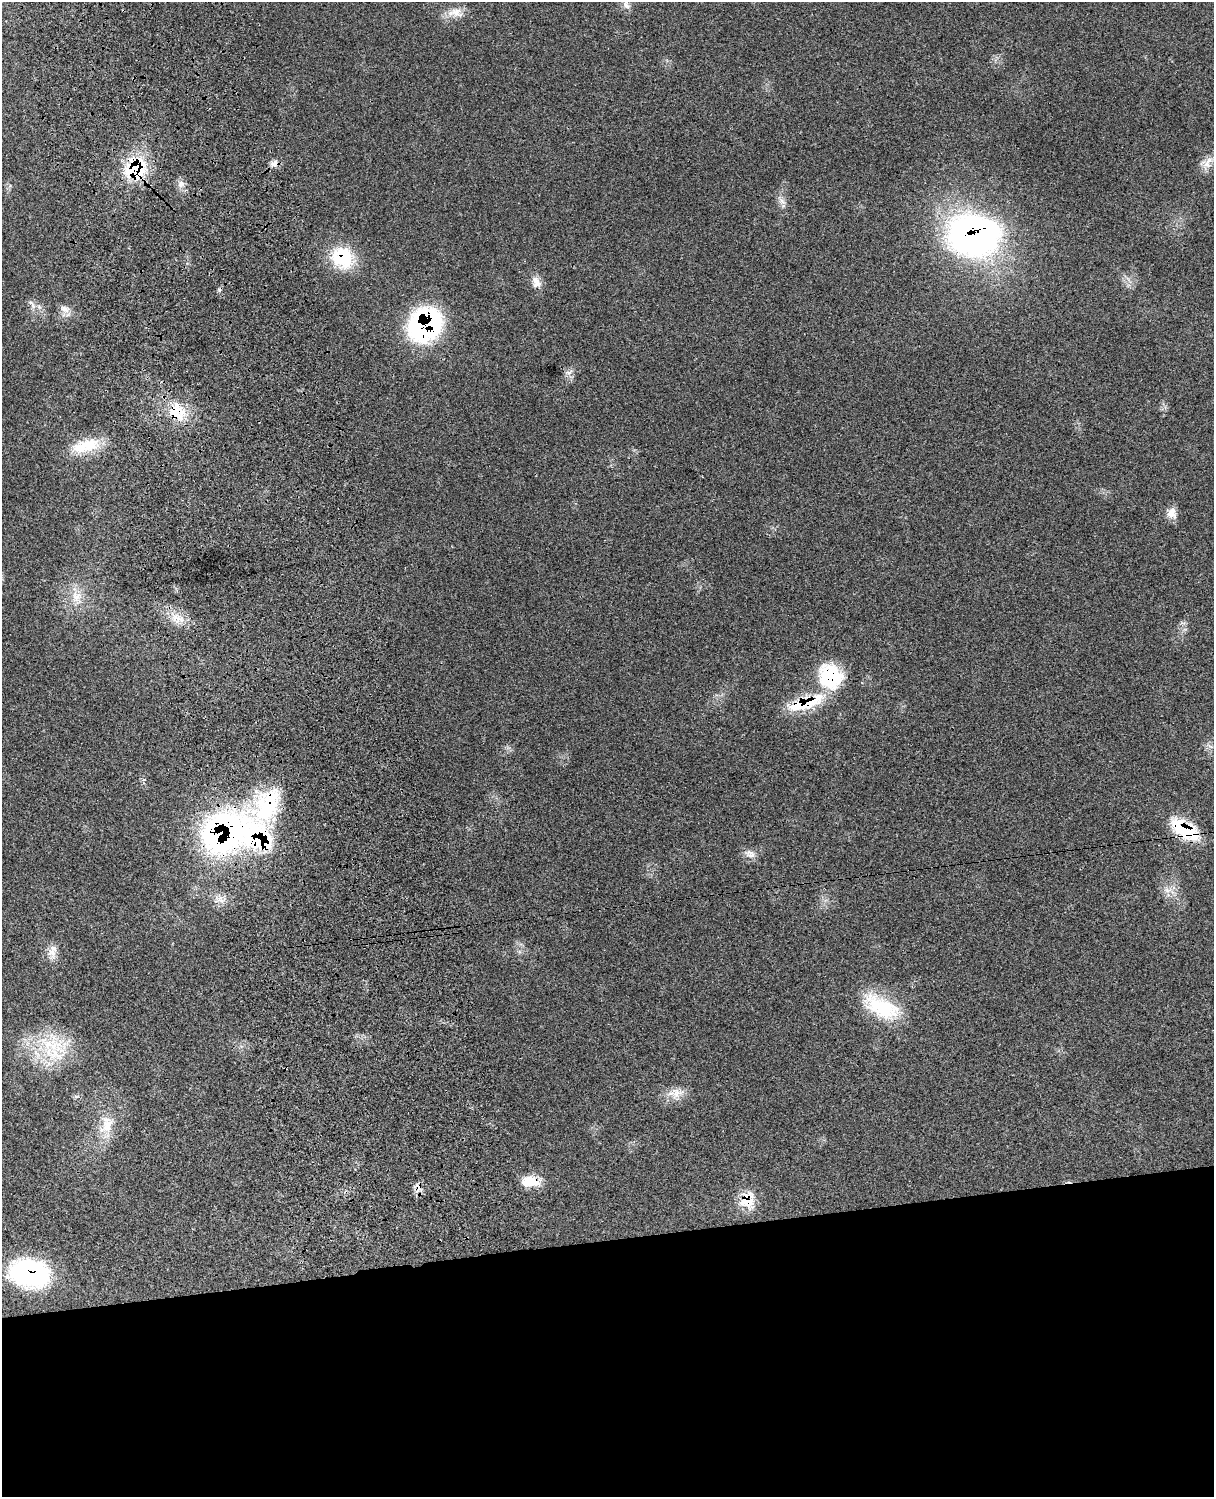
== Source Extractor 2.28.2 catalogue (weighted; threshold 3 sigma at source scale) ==
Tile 11 of 4 x 3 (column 3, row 3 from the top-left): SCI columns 2545-3756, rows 281-1775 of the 5091 x 4932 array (HDU 1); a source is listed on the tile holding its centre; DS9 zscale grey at full resolution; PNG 1216 x 1499 px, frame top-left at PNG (2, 2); no overlay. Shown black and unused: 17% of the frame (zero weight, under 3 of 4 exposures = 6% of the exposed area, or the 3 px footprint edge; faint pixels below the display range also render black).
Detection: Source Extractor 2.28.2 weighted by HDU 2 'WHT'; one run over the whole footprint, this tile lists its part. Background 0.0766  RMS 0.0058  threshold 0.0259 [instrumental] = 3 sigma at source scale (4.5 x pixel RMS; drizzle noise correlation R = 1.50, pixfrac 1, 0.05/0.05 arcsec/px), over >= 5 px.
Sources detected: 39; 1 cosmic-ray / hot-pixel residue — not listed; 5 inside a brighter listed object's ellipse — not listed separately; the other 33 listed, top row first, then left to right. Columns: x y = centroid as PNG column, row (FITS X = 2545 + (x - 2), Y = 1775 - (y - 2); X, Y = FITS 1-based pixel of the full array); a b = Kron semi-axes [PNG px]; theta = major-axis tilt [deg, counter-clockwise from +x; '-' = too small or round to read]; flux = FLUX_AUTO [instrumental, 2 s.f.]
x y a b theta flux
626 5 11 7 -49 2.8
455 13 23 12 -7 7.2
274 163 11 8 35 3
1208 163 22 8 59 5.4
136 168 27 23 69 38
180 184 11 8 76 3.1
782 201 9 7 -43 2.6
973 235 58 45 -2 200
342 258 28 25 -37 27
536 282 16 11 -71 4.9
32 305 17 5 -55 2.6
65 309 14 9 -23 3.6
425 325 32 26 43 110
569 372 10 6 22 2.4
177 411 27 20 -68 19
88 445 33 19 3 18
1172 513 14 12 -76 4.9
76 596 15 14 - 8.2
177 617 13 6 -25 5
830 676 30 26 -58 36
804 704 50 15 15 25
1185 830 34 15 -35 31
223 833 54 42 38 160
750 854 15 10 -32 3.9
1168 890 7 4 19 1.9
53 952 13 11 19 5
881 1007 48 23 -28 35
52 1045 44 31 -7 37
676 1093 18 14 12 7.2
107 1124 29 18 75 15
534 1182 22 14 9 9.3
747 1200 23 19 76 14
30 1273 41 27 -9 80
Overlapping masked pixels (flux is a lower limit): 12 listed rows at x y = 136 168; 973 235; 342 258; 425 325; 177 411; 830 676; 804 704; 1185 830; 223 833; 534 1182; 747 1200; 30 1273